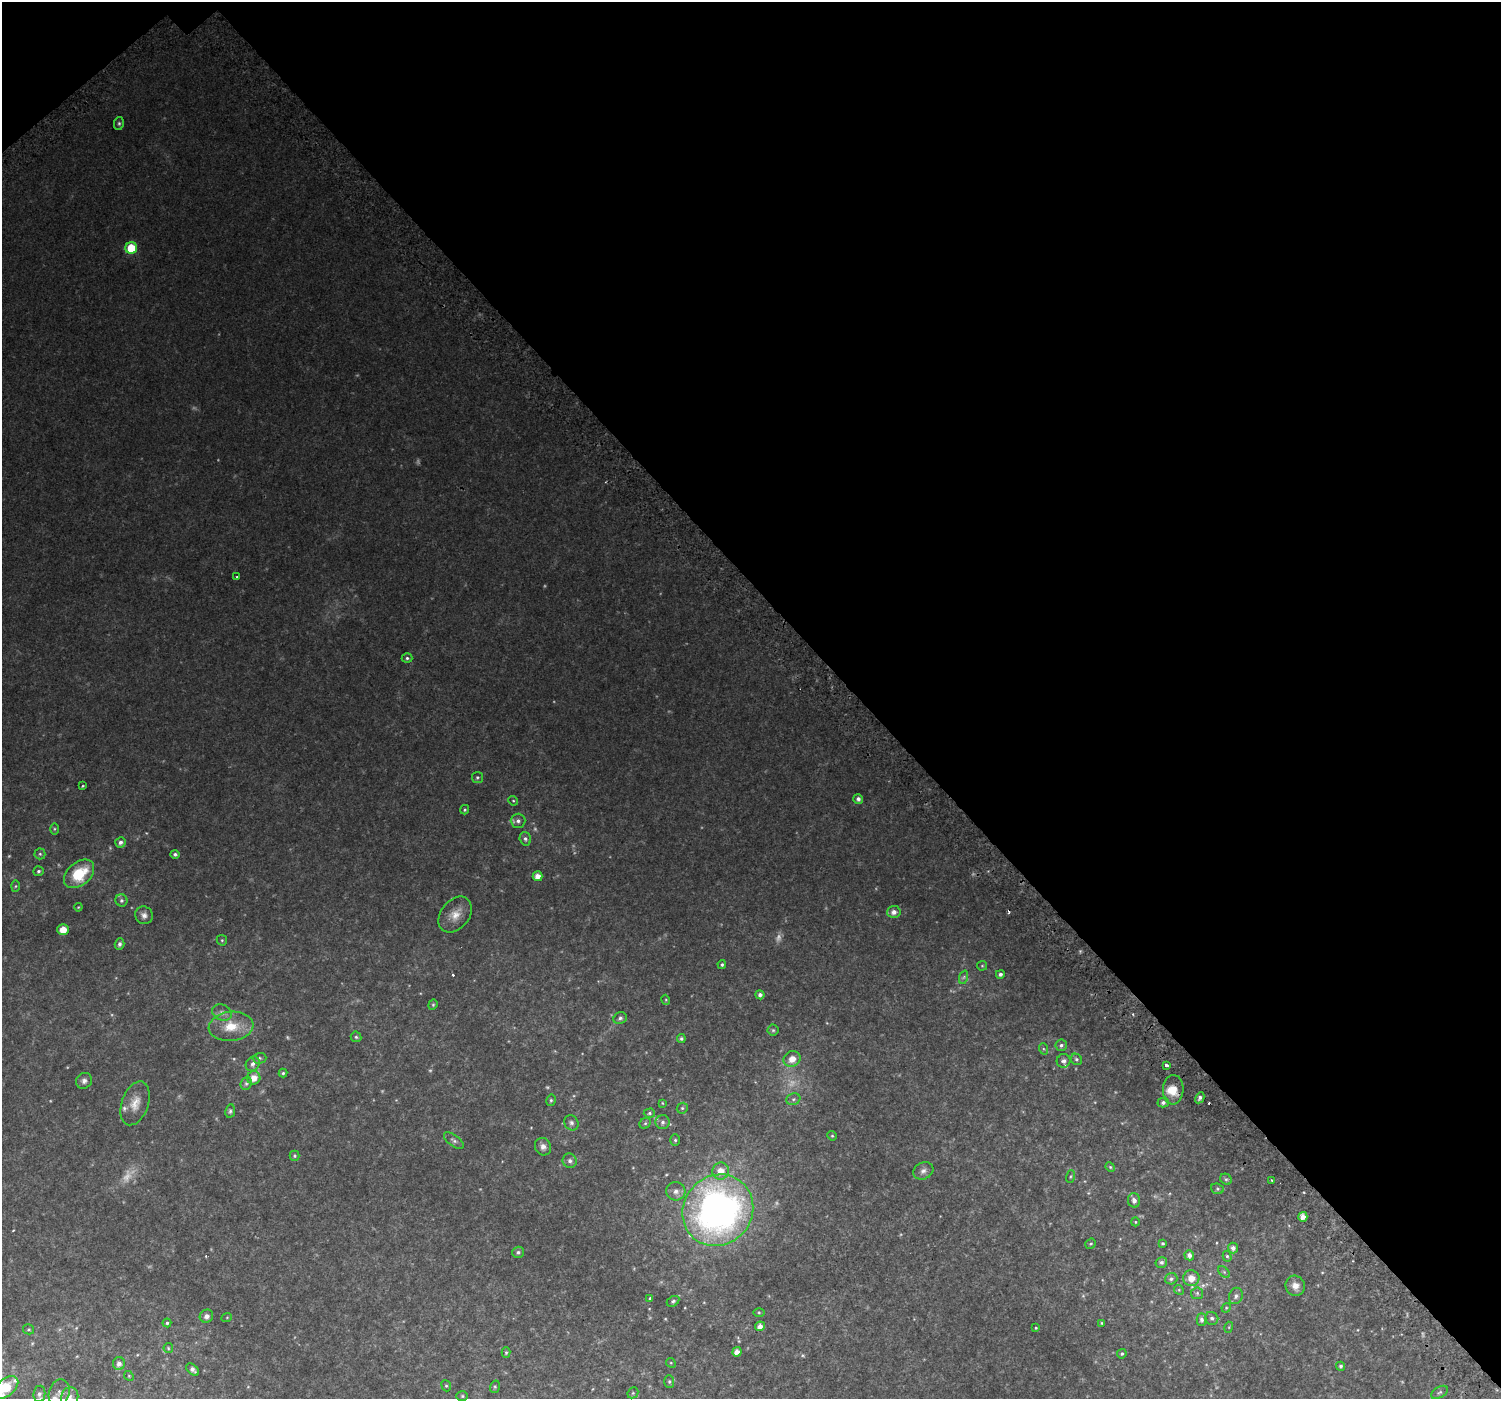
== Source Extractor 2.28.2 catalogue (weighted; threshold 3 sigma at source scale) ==
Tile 3 of 4 x 4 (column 3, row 1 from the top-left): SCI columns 3048-4546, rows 4469-5865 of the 6107 x 6073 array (HDU 1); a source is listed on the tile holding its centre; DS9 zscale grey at full resolution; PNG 1503 x 1401 px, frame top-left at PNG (2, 2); each listed source drawn as its Kron ellipse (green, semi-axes under 4 px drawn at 4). Shown black and unused: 43% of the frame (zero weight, under 2 of 3 exposures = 3% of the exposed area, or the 3 px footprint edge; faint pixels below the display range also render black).
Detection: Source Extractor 2.28.2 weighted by HDU 2 'WHT'; one run over the whole footprint, this tile lists its part. Background 0.0548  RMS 0.0081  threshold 0.0365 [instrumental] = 3 sigma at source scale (4.5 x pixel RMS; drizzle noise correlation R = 1.50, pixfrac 1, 0.0396/0.0396 arcsec/px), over >= 5 px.
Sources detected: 150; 11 too faint to see at this stretch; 4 cosmic-ray / hot-pixel residue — neither listed nor drawn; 5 inside a brighter listed object's ellipse — not listed separately; the other 130 listed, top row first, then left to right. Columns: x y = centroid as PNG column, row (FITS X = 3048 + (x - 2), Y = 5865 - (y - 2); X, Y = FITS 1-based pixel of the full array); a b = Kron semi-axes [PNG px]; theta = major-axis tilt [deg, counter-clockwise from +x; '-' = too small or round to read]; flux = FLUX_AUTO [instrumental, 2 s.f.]
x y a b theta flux
119 123 6 5 - 1.3
131 248 6 5 - 23
237 577 3 3 - 1.1
407 658 5 4 - 1.4
477 777 5 5 - 1.3
83 786 4 3 - 0.75
858 799 5 5 - 2.8
513 801 5 4 - 0.87
465 810 5 4 - 1.2
518 821 7 7 - 2.8
54 829 6 4 90 0.99
525 839 7 5 -72 2
120 842 5 5 - 2.3
40 854 5 5 - 1.1
175 854 4 4 - 1.8
39 871 5 5 - 1.4
79 874 17 11 40 26
537 876 5 5 - 6.6
15 886 5 3 - 0.83
121 900 6 6 - 1.7
78 907 4 3 - 0.69
894 912 7 6 - 3.7
144 915 9 8 - 3.7
455 915 20 14 51 10
63 930 6 5 - 8
222 940 5 5 - 0.98
120 944 6 4 69 2.3
722 965 4 4 - 1.2
982 966 5 5 - 0.83
1000 974 4 4 - 2.3
964 977 7 4 70 1.4
760 995 4 4 - 2.7
666 1000 5 3 - 0.7
433 1005 5 4 - 1
222 1012 10 7 -24 3.7
620 1018 7 5 29 2
231 1026 22 14 6 19
773 1030 5 5 - 1.2
356 1037 5 5 - 1.3
681 1039 4 4 - 1.5
1061 1045 6 5 - 1.8
1044 1049 6 4 -70 1
259 1058 7 5 1 1.4
792 1059 8 7 - 7.1
1076 1059 6 5 - 1.4
1064 1061 7 6 - 2.6
253 1064 8 6 56 2.9
1167 1065 4 3 - 4.6
283 1073 4 4 - 1.2
254 1078 7 6 - 7.3
84 1081 8 7 - 3.1
246 1083 7 5 69 1.7
1173 1090 15 10 87 11
1200 1098 6 4 61 1.9
793 1099 7 5 21 1.8
551 1100 6 4 78 1.3
1163 1102 5 5 - 2.2
135 1103 23 13 71 10
662 1103 3 3 - 0.62
682 1108 6 5 - 1.3
230 1111 7 5 80 1.5
649 1113 6 4 3 1.2
663 1122 7 7 - 2.3
571 1123 8 7 - 2.4
645 1123 6 5 - 1.3
832 1136 5 4 - 0.93
675 1140 6 5 - 1.4
454 1141 12 5 -37 2.4
543 1147 9 7 -57 3.8
294 1156 5 5 - 1.1
570 1161 7 7 - 2.7
1110 1167 5 4 - 0.81
721 1171 8 8 - 8.3
923 1171 10 8 28 3.5
1070 1176 6 3 71 0.88
1226 1179 6 5 - 1.4
1272 1180 3 2 - 0.74
1217 1189 6 5 - 1.3
676 1191 9 9 - 4.1
1134 1200 7 6 - 3.2
718 1210 37 34 49 340
1303 1217 5 4 - 5
1135 1222 4 4 - 0.76
1163 1243 3 3 - 0.99
1091 1244 5 4 - 1.1
1233 1248 5 5 - 3
518 1252 6 5 - 1.6
1189 1255 5 4 - 3.3
1227 1256 5 4 - 1.2
1161 1262 6 5 - 1.8
1224 1272 7 4 -45 1.2
1191 1278 8 8 - 7.9
1171 1279 6 5 - 1.9
1295 1286 10 9 - 5.8
1179 1290 5 4 - 0.94
1197 1293 6 6 - 1.6
1236 1296 8 7 - 2.4
650 1298 3 3 - 0.94
673 1301 7 5 29 1.5
1226 1308 5 4 - 0.76
759 1312 5 4 - 0.86
206 1316 7 6 - 3.3
227 1317 5 3 - 0.63
1212 1318 7 6 - 2.2
1202 1319 6 5 - 2.4
167 1323 4 4 - 1.2
1102 1323 3 3 - 0.73
760 1326 5 4 - 4.6
1229 1327 5 3 - 0.65
1036 1328 4 3 - 0.78
29 1329 6 5 - 1.2
168 1348 5 4 - 0.92
506 1352 5 4 - 1
737 1352 5 4 - 4.4
1122 1354 5 4 - 1.2
119 1363 6 6 - 3.4
671 1363 5 4 - 0.79
1341 1366 4 4 - 1.8
193 1370 8 4 -42 2.8
129 1376 5 4 - 0.86
669 1382 6 5 - 1.2
446 1386 6 4 -67 1.1
6 1387 14 8 41 18
495 1387 6 5 - 1.1
1440 1392 9 5 30 1.8
59 1393 14 10 74 5.7
633 1393 6 5 - 1.1
39 1394 8 6 82 2.3
462 1396 6 5 - 1.1
70 1397 10 8 75 4.3
Isophote crosses this tile's border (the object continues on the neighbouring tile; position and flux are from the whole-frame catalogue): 1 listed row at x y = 70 1397